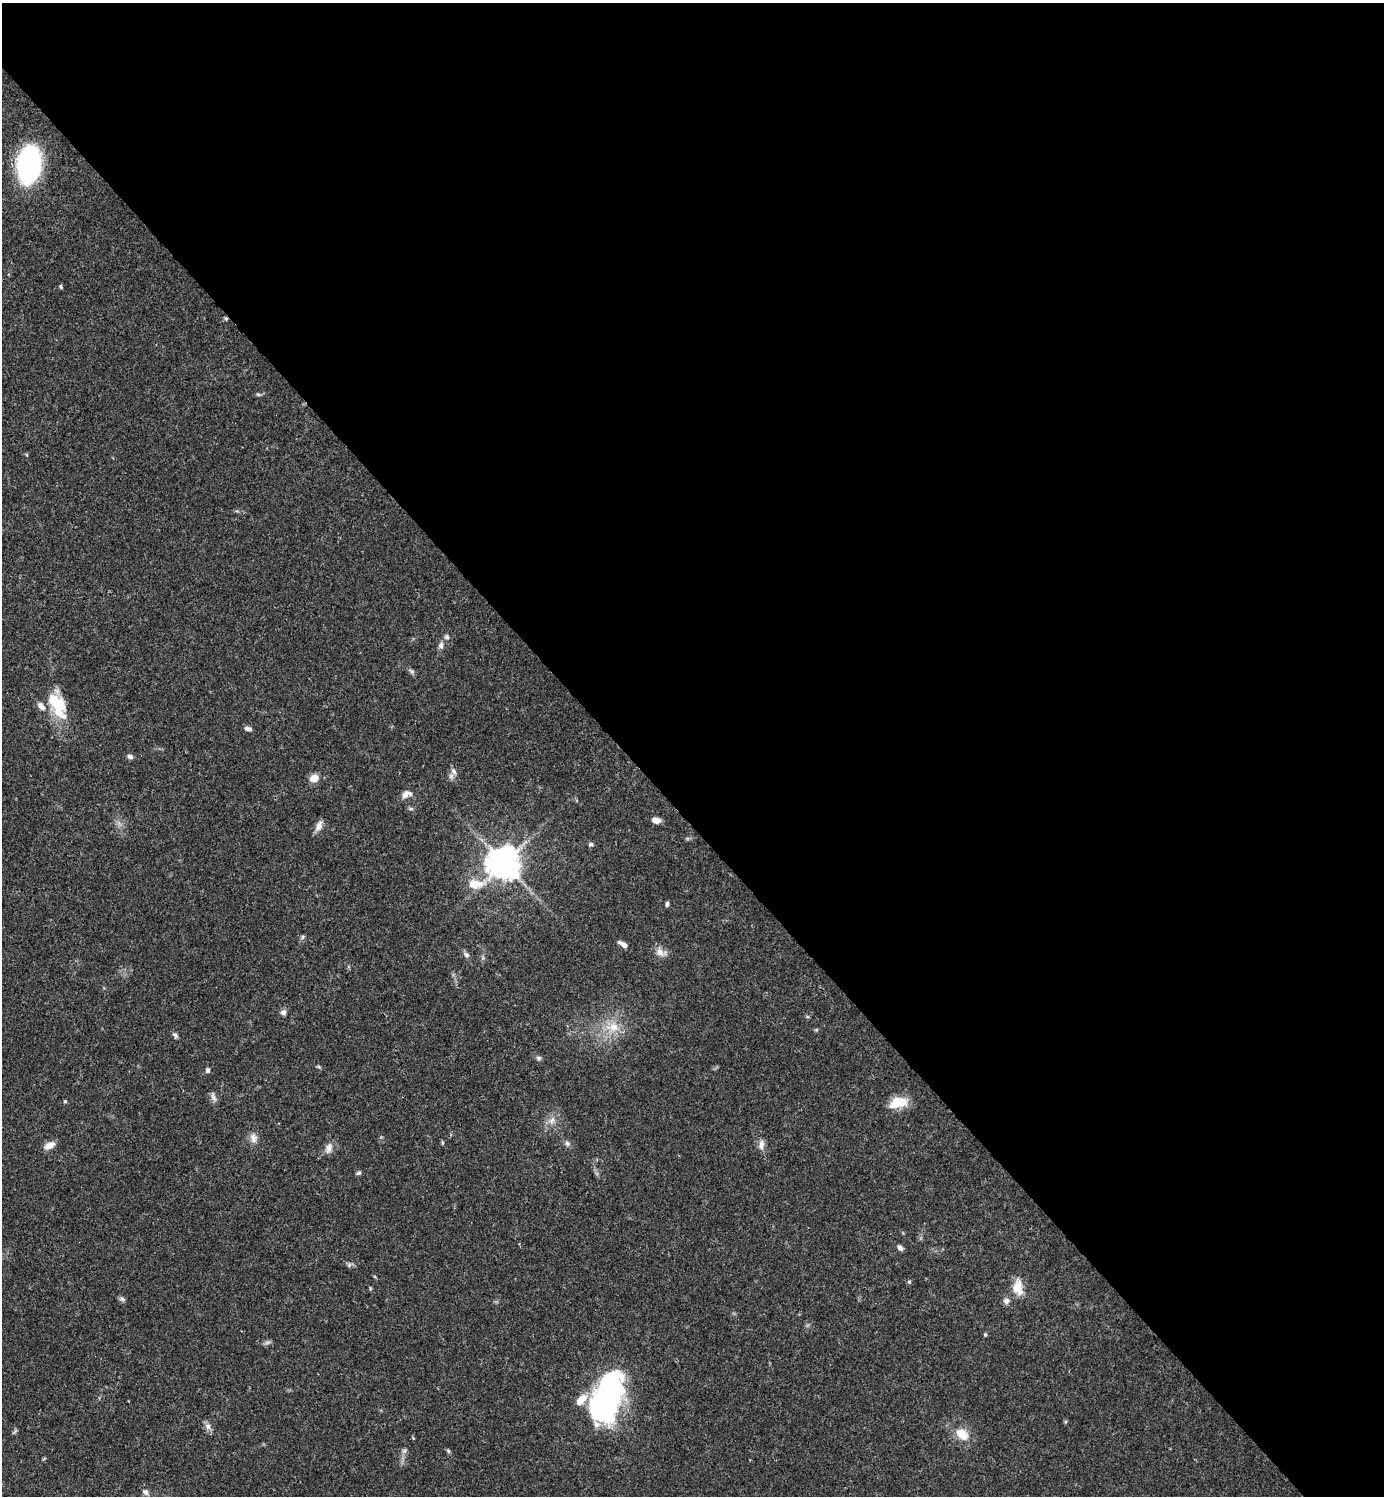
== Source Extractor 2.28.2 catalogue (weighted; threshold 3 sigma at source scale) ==
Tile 8 of 4 x 4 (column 4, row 2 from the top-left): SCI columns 4444-5825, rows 2992-4485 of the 5981 x 5982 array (HDU 1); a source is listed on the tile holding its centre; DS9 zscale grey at full resolution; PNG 1386 x 1498 px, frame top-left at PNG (2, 3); no overlay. Shown black and unused: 55% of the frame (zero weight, under 3 of 4 exposures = <1% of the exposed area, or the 3 px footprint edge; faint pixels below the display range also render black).
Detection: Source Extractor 2.28.2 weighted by HDU 2 'WHT'; one run over the whole footprint, this tile lists its part. Background 0.0385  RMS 0.0026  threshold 0.0117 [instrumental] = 3 sigma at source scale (4.5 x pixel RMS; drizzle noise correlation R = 1.50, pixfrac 1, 0.05/0.05 arcsec/px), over >= 5 px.
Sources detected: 56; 1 inside a brighter object's white glare — not listed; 3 inside a brighter listed object's ellipse — not listed separately; the other 52 listed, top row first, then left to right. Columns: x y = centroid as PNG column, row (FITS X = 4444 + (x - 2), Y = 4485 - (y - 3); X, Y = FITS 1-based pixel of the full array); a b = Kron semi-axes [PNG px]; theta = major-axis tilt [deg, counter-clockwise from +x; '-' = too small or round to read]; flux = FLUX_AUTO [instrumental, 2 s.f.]
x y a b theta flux
29 165 30 18 82 55
61 287 5 4 - 0.35
226 319 5 5 - 0.42
258 394 6 4 -19 0.36
447 637 7 7 - 0.67
441 645 9 7 73 0.99
58 705 34 17 -62 10
248 729 8 5 -14 0.88
130 756 8 6 -23 0.76
454 771 11 6 -66 1.2
314 778 10 8 26 2.9
406 794 14 8 27 1.7
656 820 9 6 -12 1.7
319 826 14 8 66 1.7
591 844 7 5 30 0.5
504 863 11 11 - 310
473 884 17 12 -16 4
667 904 6 4 83 0.51
303 937 6 4 89 0.43
623 944 12 5 -30 1.3
660 952 14 9 -66 1.9
466 955 8 6 -26 0.83
283 1012 7 7 - 0.94
613 1027 19 13 0 4.9
175 1035 9 5 -37 0.6
539 1058 7 5 -1 0.58
208 1070 7 5 -90 0.59
213 1097 11 4 -74 0.87
65 1101 5 4 - 0.29
900 1102 21 13 -19 4.5
552 1120 10 6 53 1.4
253 1138 14 9 -86 1.7
442 1142 6 3 -90 0.28
567 1144 9 6 -49 0.73
761 1144 14 7 88 1.4
50 1145 13 7 28 2.1
329 1148 15 8 73 1.6
359 1173 7 5 38 0.49
900 1247 8 5 -49 0.82
349 1265 6 5 - 0.51
909 1282 5 5 - 0.39
1018 1287 21 13 -85 3.9
122 1299 8 6 -36 0.64
1006 1301 8 8 - 1
985 1334 5 3 - 0.28
267 1342 9 4 9 0.6
607 1396 54 27 72 59
208 1426 9 7 -56 1.2
962 1434 17 12 -38 4.5
404 1451 7 5 44 0.58
448 1451 6 4 -60 0.38
145 1492 10 8 -47 1.2
Overlapping masked pixels (flux is a lower limit): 1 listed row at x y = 226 319